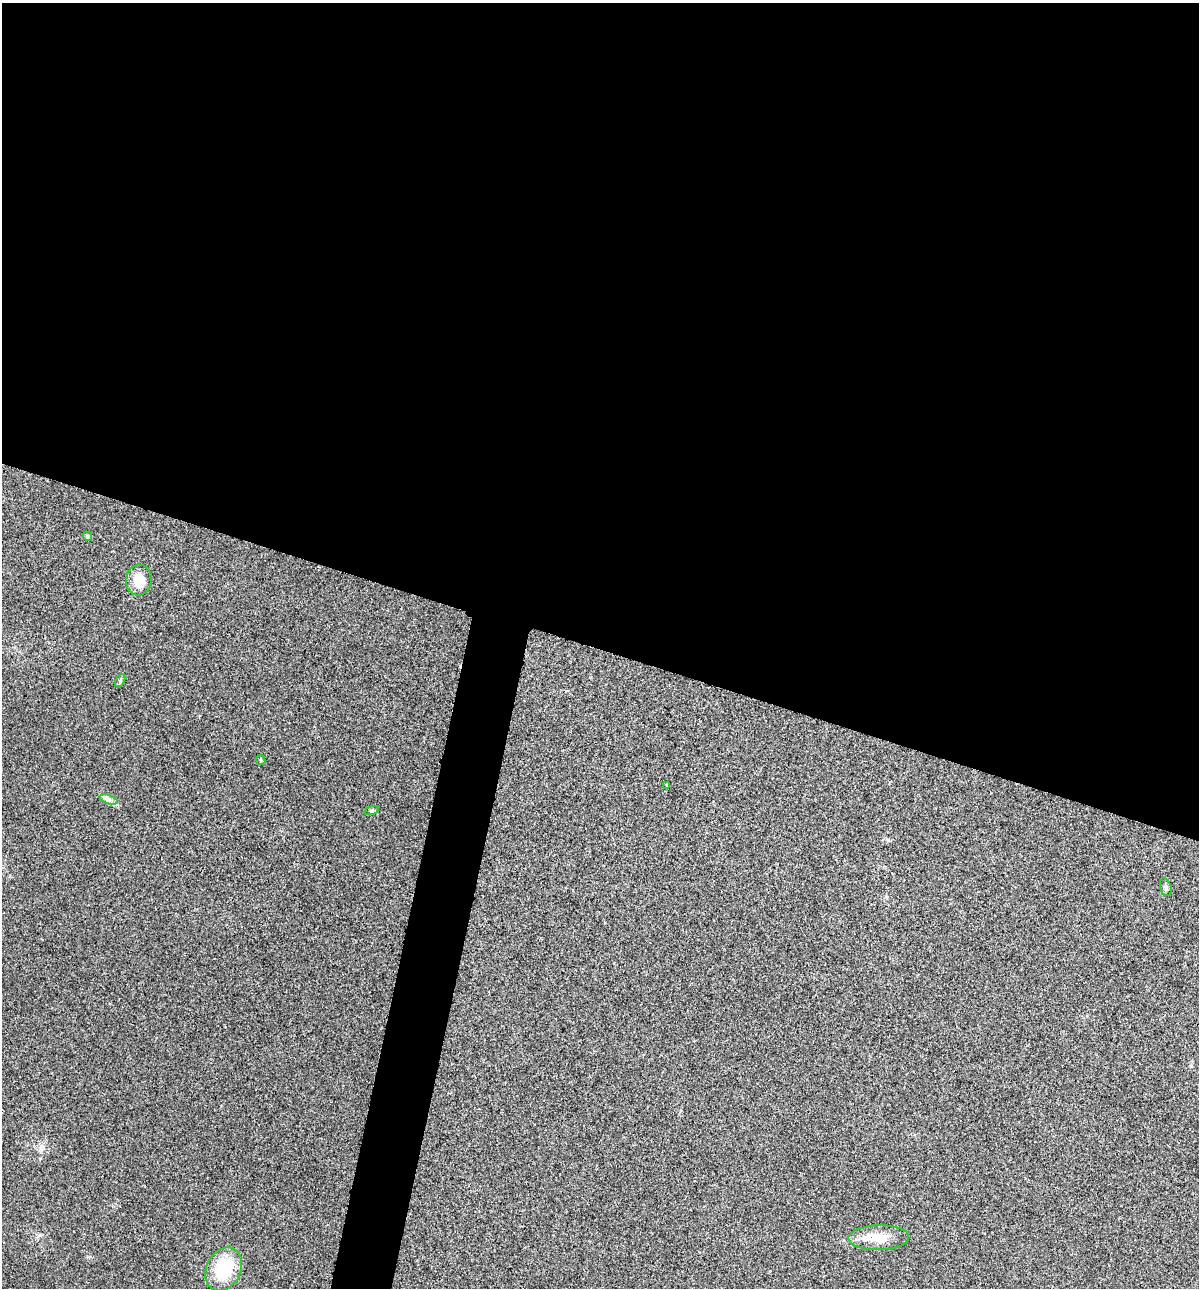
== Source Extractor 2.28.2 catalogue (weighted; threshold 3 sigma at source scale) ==
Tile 3 of 4 x 4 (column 3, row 1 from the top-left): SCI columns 2524-3720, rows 3864-5149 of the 5170 x 5154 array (HDU 1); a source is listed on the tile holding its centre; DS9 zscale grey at full resolution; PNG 1201 x 1290 px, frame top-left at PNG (2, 3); each listed source drawn as its Kron ellipse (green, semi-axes under 4 px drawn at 4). Shown black and unused: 53% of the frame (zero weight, under 3 of 4 exposures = <1% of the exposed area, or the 3 px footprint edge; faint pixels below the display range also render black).
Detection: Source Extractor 2.28.2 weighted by HDU 2 'WHT'; one run over the whole footprint, this tile lists its part. Background 0.0252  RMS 0.0059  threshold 0.0267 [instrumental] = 3 sigma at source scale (4.5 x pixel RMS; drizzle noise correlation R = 1.50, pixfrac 1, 0.05/0.05 arcsec/px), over >= 5 px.
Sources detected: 10; all 10 listed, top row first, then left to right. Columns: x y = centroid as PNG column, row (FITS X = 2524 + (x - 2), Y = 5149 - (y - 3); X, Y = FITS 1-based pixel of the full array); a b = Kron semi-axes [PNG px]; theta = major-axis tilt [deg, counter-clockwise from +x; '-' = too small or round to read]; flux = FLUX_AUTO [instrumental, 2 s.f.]
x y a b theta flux
87 536 5 4 - 1.1
139 580 15 13 86 12
120 681 7 4 59 0.95
261 760 5 4 - 0.86
667 785 4 3 - 0.57
108 799 9 4 -19 1.9
372 810 8 3 19 0.78
1166 887 9 5 -76 1.6
879 1238 30 12 1 12
224 1269 23 17 62 29